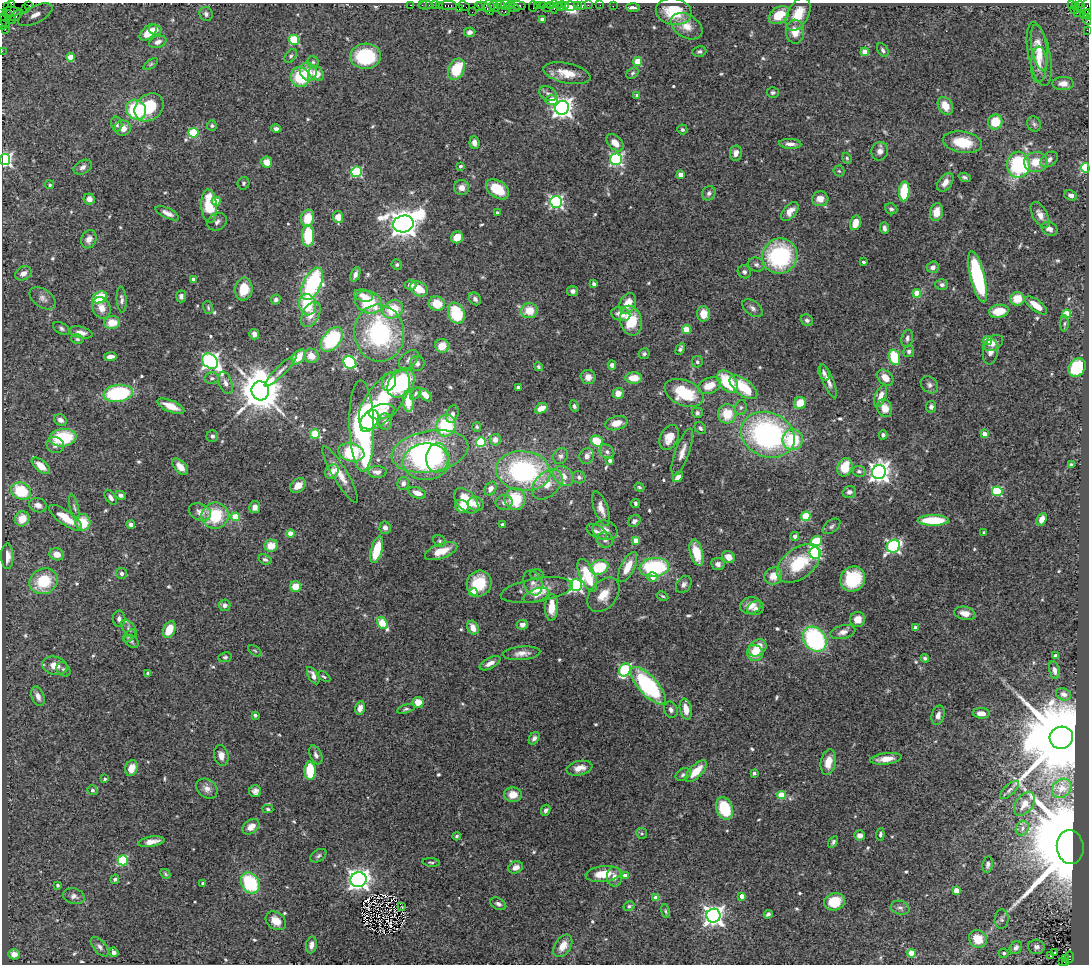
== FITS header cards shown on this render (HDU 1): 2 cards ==
NAXIS1  =                 1087
NAXIS2  =                  962

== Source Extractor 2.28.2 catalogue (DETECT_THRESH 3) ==
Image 1087 x 962 px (HDU 1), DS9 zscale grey, 1 PNG px = 1 image px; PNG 1091 x 966 px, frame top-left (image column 1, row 962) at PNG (2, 3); each listed source drawn as its Kron ellipse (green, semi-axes under 4 px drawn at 4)
Background 4.37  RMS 0.063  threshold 0.19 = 3 sigma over >= 5 px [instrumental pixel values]
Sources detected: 599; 1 with non-positive FLUX_AUTO (blend fragments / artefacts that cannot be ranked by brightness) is neither listed nor drawn; of the other 598, the 500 brightest by FLUX_AUTO listed and drawn (98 fainter detections omitted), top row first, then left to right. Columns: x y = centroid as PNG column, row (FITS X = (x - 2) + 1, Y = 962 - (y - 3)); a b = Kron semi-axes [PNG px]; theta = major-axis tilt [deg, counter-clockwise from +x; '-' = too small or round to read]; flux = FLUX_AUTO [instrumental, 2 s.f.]
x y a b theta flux
12 4 3 2 - 790
29 5 3 2 - 320
411 5 3 2 - 230
422 5 2 2 - 170
426 5 6 3 2 700
435 5 2 2 - 240
439 5 4 3 - 460
500 5 4 2 - 1100
505 5 5 3 - 340
511 5 4 2 - 210
518 5 7 3 -10 1400
537 5 3 2 - 320
542 5 3 2 - 360
551 5 3 3 - 650
558 5 4 3 - 310
578 5 3 3 - 410
582 5 4 3 - 600
588 5 2 2 - 160
600 5 2 2 - 59
1071 5 3 2 - 1300
1075 5 4 3 - 160
448 6 9 3 0 920
464 6 6 3 -30 450
478 6 4 2 - 310
494 6 5 2 - 1000
561 6 5 3 - 840
566 6 4 3 - 420
570 6 5 5 - 1300
613 6 2 2 - 63
8 7 3 2 - 660
484 7 8 4 -27 1200
490 7 8 5 -89 1900
533 7 5 2 - 480
554 7 7 3 87 760
633 7 7 3 -4 14
1080 7 6 4 84 320
25 8 2 2 - 120
514 8 5 3 - 770
547 8 4 2 - 810
1086 8 11 5 70 1400
459 9 3 2 - 210
1074 10 3 2 - 150
12 11 9 3 -3 690
504 11 6 3 -7 610
472 12 2 2 - 66
674 12 18 13 -11 150
1077 13 3 2 - 120
206 14 7 6 - 15
798 14 18 10 61 85
1088 14 5 2 - 740
9 15 3 3 - 230
35 15 19 8 28 52
779 15 11 7 34 94
16 16 7 4 38 1600
5 17 3 2 - 200
542 19 4 4 - 15
1087 19 6 3 -64 610
10 20 5 2 - 470
4 21 7 2 -52 330
3 25 4 4 - 480
687 26 17 11 -32 57
5 29 4 2 - 110
155 30 6 5 - 21
1087 30 2 2 - 60
148 32 10 6 42 64
470 32 5 4 - 17
795 32 12 9 -89 57
294 40 5 5 - 240
158 42 9 6 20 23
1039 47 23 7 -80 50
883 50 7 5 -58 10
2 51 2 2 - 77
699 52 7 5 9 9.8
865 52 4 4 - 74
1039 54 32 11 -79 85
291 56 8 5 52 9.4
365 56 15 12 5 290
71 57 4 4 - 86
638 61 4 4 - 100
313 62 6 6 - 8.3
151 64 8 4 36 7.1
1039 65 18 8 88 45
456 69 11 7 64 160
308 72 9 8 - 64
316 73 8 6 -37 47
567 73 24 10 -12 77
632 73 7 5 40 8.5
300 77 10 9 - 170
1063 83 10 6 1 30
773 92 6 5 - 8.4
548 94 9 6 -26 16
637 95 4 3 - 7.7
552 100 6 5 - 68
945 106 9 7 -59 64
149 107 16 12 42 170
562 108 7 6 - 2800
136 110 10 9 - 310
995 122 7 7 - 110
117 124 7 5 -77 13
1034 124 8 6 -62 11
212 126 5 5 - 8.2
123 128 8 7 - 31
276 129 5 4 - 14
682 129 5 5 - 8.1
193 133 5 5 - 270
962 142 19 10 -10 150
474 143 6 5 - 24
615 143 10 6 -46 47
790 144 11 5 -3 22
880 151 9 8 - 24
736 153 7 6 - 28
847 158 5 4 - 6.3
616 159 6 6 - 780
5 160 5 5 - 1000
1049 160 9 6 38 24
267 162 5 5 - 54
1036 162 12 10 5 77
1018 165 13 11 -89 420
460 166 4 3 - 9.8
83 167 10 6 30 19
1085 168 5 4 - 420
839 171 5 5 - 7.4
356 172 5 5 - 410
680 175 4 4 - 42
965 177 6 4 -21 9.2
945 182 10 6 53 33
243 183 6 6 - 8.1
50 185 4 4 - 6.4
462 188 7 7 - 31
497 189 13 8 -35 120
904 191 10 5 86 190
709 193 7 6 - 14
1071 195 6 5 - 15
89 199 5 5 - 27
820 199 8 7 - 40
216 201 4 4 - 77
556 202 6 6 - 800
209 206 17 8 -85 160
891 209 6 5 - 9.6
790 211 11 6 48 39
497 212 3 3 - 6.4
936 212 9 6 78 59
167 213 13 5 -25 23
1040 215 14 7 -61 33
338 217 6 5 - 51
308 218 8 6 77 91
217 222 10 8 31 17
855 223 7 5 73 48
403 224 10 8 14 6500
884 228 6 4 -86 15
1049 229 8 6 -29 26
308 236 11 6 89 170
457 237 6 6 - 58
89 239 9 7 68 28
780 256 18 17 - 500
863 262 3 3 - 12
397 265 5 5 - 7.7
756 265 8 7 - 15
933 267 6 5 - 20
744 272 7 6 - 12
23 273 9 6 30 26
355 274 7 4 69 16
978 277 26 7 -76 530
194 279 4 4 - 44
312 284 17 9 65 470
594 284 4 4 - 20
411 285 6 5 - 25
942 285 6 5 - 13
244 289 11 8 82 99
419 289 9 7 -28 74
573 291 5 5 - 14
917 293 4 4 - 82
181 296 6 5 - 17
363 296 10 5 -15 35
100 297 8 5 28 170
43 298 15 9 -35 25
475 299 7 5 -53 17
1017 299 7 6 - 83
122 300 13 5 -86 16
276 300 5 5 - 13
369 302 14 11 -24 200
628 303 11 7 63 59
437 304 8 7 - 77
307 305 11 8 -81 180
1036 305 13 5 -37 55
208 307 7 5 -75 7
101 308 11 8 -65 45
753 308 12 7 -38 17
393 309 11 8 29 120
529 311 8 7 - 87
999 311 10 6 9 93
456 313 11 8 -67 220
311 314 13 8 62 54
621 314 10 7 -14 36
704 314 8 6 -87 57
1067 314 4 4 - 120
807 320 6 5 - 12
631 321 15 11 -77 150
112 322 8 6 3 70
1064 324 8 4 88 7.5
61 328 9 5 -30 11
686 330 4 4 - 110
81 332 12 5 -13 28
379 333 28 25 -83 570
254 334 5 5 - 19
907 338 8 5 77 15
77 339 6 5 - 8.1
332 340 14 9 52 330
988 341 4 4 - 140
993 343 10 7 30 28
442 346 7 6 - 63
680 349 6 4 64 10
909 351 6 5 - 12
990 352 13 7 81 24
644 354 5 5 - 9.8
311 356 7 7 - 49
110 357 6 4 8 23
299 357 8 5 50 75
894 357 8 5 -74 220
409 360 11 7 43 20
210 361 9 6 -40 1400
697 362 6 5 - 8.5
350 363 7 6 - 600
417 363 7 7 - 16
612 365 4 4 - 18
539 367 4 4 - 7
1077 367 10 8 53 220
281 371 22 5 45 25
824 373 8 5 -73 15
588 377 7 7 - 34
212 378 7 5 11 9.7
634 378 8 5 -2 79
885 378 9 6 -42 47
828 381 18 5 -67 28
389 382 9 6 70 75
728 382 13 8 -49 190
226 383 11 6 -71 22
401 383 16 11 46 400
929 385 9 7 -42 16
709 386 12 7 23 79
518 387 4 3 - 21
743 387 16 8 -38 160
260 391 9 8 - 17000
118 393 15 8 8 400
416 393 7 4 55 7.8
618 393 5 5 - 43
684 393 20 12 -23 230
426 395 7 4 -44 43
881 396 11 5 69 38
384 400 35 17 52 270
408 401 10 5 -85 100
800 403 6 5 - 86
171 406 14 5 -23 69
574 406 6 4 -66 9
741 407 7 6 - 11
931 407 6 5 - 13
541 408 7 4 29 47
885 408 9 7 -64 51
382 412 13 7 14 66
697 413 5 5 - 9.3
452 414 9 6 70 16
727 414 10 9 - 99
60 420 6 5 - 20
369 421 12 7 57 280
385 422 8 7 - 20
616 423 11 6 15 46
362 426 46 12 -88 1300
446 426 11 9 74 280
477 427 5 4 - 7
700 428 6 5 - 11
315 434 5 4 - 180
984 434 4 4 - 42
768 435 27 22 -22 960
883 435 4 4 - 12
212 436 6 5 - 12
669 437 13 9 63 58
63 438 13 8 7 260
495 440 6 5 - 26
793 440 10 10 - 190
597 441 6 5 - 120
481 442 5 5 - 270
55 445 9 8 - 21
430 451 39 20 10 720
351 452 13 9 -13 270
607 452 8 6 -43 14
682 452 25 7 70 36
561 456 8 6 57 15
587 456 8 7 - 24
437 458 14 11 85 130
610 461 4 3 - 18
426 462 23 18 1 260
1071 465 4 3 - 7.2
41 466 11 5 -39 58
180 467 10 5 -49 45
845 467 9 7 68 97
523 471 27 20 -7 670
859 471 7 5 -9 11
332 472 8 6 49 36
377 472 9 5 -2 25
879 472 7 7 - 2800
340 474 32 7 -59 65
563 476 11 8 -44 39
579 477 6 6 - 12
678 477 6 4 43 27
403 483 7 5 74 18
547 484 18 12 44 63
298 485 8 6 38 52
639 487 5 4 - 6.8
491 489 7 5 57 27
21 491 10 8 -24 190
997 491 5 5 - 300
849 492 7 6 - 20
417 493 9 5 -21 32
121 495 5 4 - 14
111 497 8 5 -56 17
515 499 11 10 - 170
466 501 15 9 -48 110
504 502 8 7 - 17
476 504 8 7 - 27
635 504 4 3 - 8.6
38 505 9 7 -18 24
462 506 7 6 - 56
74 507 13 3 -77 10
255 507 6 5 - 26
601 509 18 7 -70 38
200 512 11 8 -22 28
215 516 13 13 - 200
806 516 5 4 - 190
236 517 4 4 - 150
65 518 19 7 -36 84
22 519 7 7 - 61
1042 519 7 4 64 29
933 520 15 5 0 210
634 521 7 5 40 15
83 522 8 7 - 100
131 525 4 4 - 17
503 525 3 3 - 17
832 526 10 6 39 11
385 528 6 5 - 21
605 530 12 9 -16 34
597 532 11 6 -30 19
984 532 3 3 - 6.2
291 534 4 4 - 71
795 536 4 4 - 17
605 540 8 7 - 18
440 541 7 5 -33 8.4
636 541 4 4 - 66
816 541 5 5 - 170
271 546 7 6 - 65
893 546 7 6 - 880
377 550 13 5 75 150
441 551 17 7 21 81
697 553 13 6 -75 120
815 553 6 6 - 500
57 554 7 6 - 40
7 556 13 6 -90 35
728 557 7 5 -39 39
265 559 7 5 -21 10
798 563 25 15 37 210
718 564 7 6 - 19
599 567 9 7 17 200
628 567 16 6 64 77
654 567 15 9 7 430
122 573 5 5 - 13
537 574 7 5 1 7.5
587 575 17 7 -67 210
773 576 9 8 - 56
653 577 5 4 - 37
853 579 13 12 - 240
44 581 14 12 27 170
533 583 13 9 -68 22
479 584 13 12 - 150
684 584 9 7 54 16
576 585 6 6 - 1100
296 586 5 5 - 71
537 590 36 11 9 89
473 592 4 4 - 120
536 595 13 6 21 21
603 595 19 13 51 76
663 596 6 4 -27 6.3
225 605 6 5 - 17
751 605 10 8 14 52
551 607 13 6 88 77
755 608 9 6 20 20
965 613 11 6 -12 42
119 619 8 6 89 13
858 619 7 7 - 44
382 623 6 4 -54 190
522 625 5 5 - 20
916 627 4 4 - 37
473 628 7 5 -64 37
129 629 10 5 -51 14
169 630 9 5 65 91
843 632 12 6 14 28
129 636 8 4 46 9.5
815 639 14 10 -52 560
131 641 8 5 -38 8.7
758 648 10 7 43 75
255 651 8 4 -35 6.5
522 653 19 6 5 35
755 653 8 8 - 64
1056 656 4 3 - 19
225 657 7 5 10 8
925 658 4 3 - 10
490 663 11 5 29 27
55 666 13 9 -13 54
63 669 8 6 -47 13
625 670 7 5 60 420
1054 670 9 5 -77 20
148 673 4 3 - 8.4
313 676 9 5 -61 26
324 677 7 3 -34 6.5
648 686 24 9 -48 560
1064 694 8 6 -24 18
38 696 10 6 -68 24
418 702 5 5 - 52
360 708 7 5 77 25
406 709 9 4 14 7.9
686 709 10 6 -78 42
671 710 8 6 -69 16
981 713 8 5 -4 41
255 715 4 3 - 8.4
938 715 10 6 76 25
534 738 7 5 55 15
1061 738 12 11 - 87000
221 755 10 7 -77 32
316 755 10 5 -67 16
886 759 16 5 7 46
828 762 13 7 79 61
131 768 8 6 71 51
579 768 13 7 13 40
310 771 9 5 -89 170
696 771 14 6 46 72
754 773 3 3 - 7.9
683 775 8 5 30 10
105 779 3 3 - 7.5
1062 788 10 8 42 22
207 789 11 9 -35 27
93 790 5 4 - 11
1010 790 12 5 43 15
255 791 6 6 - 17
513 795 9 7 -5 52
781 795 4 4 - 150
1025 804 13 8 54 42
724 808 12 8 -71 190
268 809 5 4 - 7.2
546 810 5 4 - 14
251 827 9 6 37 43
1022 828 7 6 - 16
642 833 5 5 - 8.9
880 834 6 4 83 9.2
860 835 5 5 - 31
456 836 4 4 - 7
151 842 13 5 9 33
833 842 6 4 59 9.3
1070 847 17 13 -83 50000
318 856 9 5 32 11
123 860 5 5 - 310
431 862 8 3 -5 7.9
988 865 8 5 82 13
516 867 7 6 - 27
165 874 5 3 - 6.8
603 874 18 8 6 94
625 876 4 4 - 40
614 877 10 7 -86 29
115 879 5 4 - 8.2
358 880 8 7 - 2700
203 883 3 3 - 9.2
250 883 11 8 -58 320
58 885 3 3 - 6.2
956 890 4 4 - 75
74 896 11 7 -15 19
742 896 4 4 - 46
656 898 4 4 - 52
834 902 10 8 15 100
498 904 8 5 -28 13
629 906 5 4 - 8.4
402 907 3 2 - 7.2
900 908 9 6 -16 16
665 911 7 4 -77 6.6
768 914 4 3 - 12
713 916 7 7 - 2600
1002 919 9 7 83 13
276 921 11 8 -37 56
978 939 9 8 - 80
311 945 8 5 81 23
563 946 12 8 57 50
100 947 11 6 -49 18
1036 947 8 7 - 17
1016 948 7 6 - 20
114 952 5 4 - 14
911 953 4 4 - 150
1004 953 5 5 - 11
1055 953 3 3 - 18
14 954 6 5 - 36
1051 956 3 2 - 7.9
1069 957 6 3 89 1200
1065 959 3 2 - 610
1062 962 4 3 - 380
1066 963 3 2 - 350
At the frame edge (FLAGS 8, measured only in part): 8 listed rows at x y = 12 4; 1088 14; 1087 19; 3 25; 1087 30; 2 51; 5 160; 1066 963
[98 fainter detections neither listed nor drawn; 1 non-positive-flux detection neither listed nor drawn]